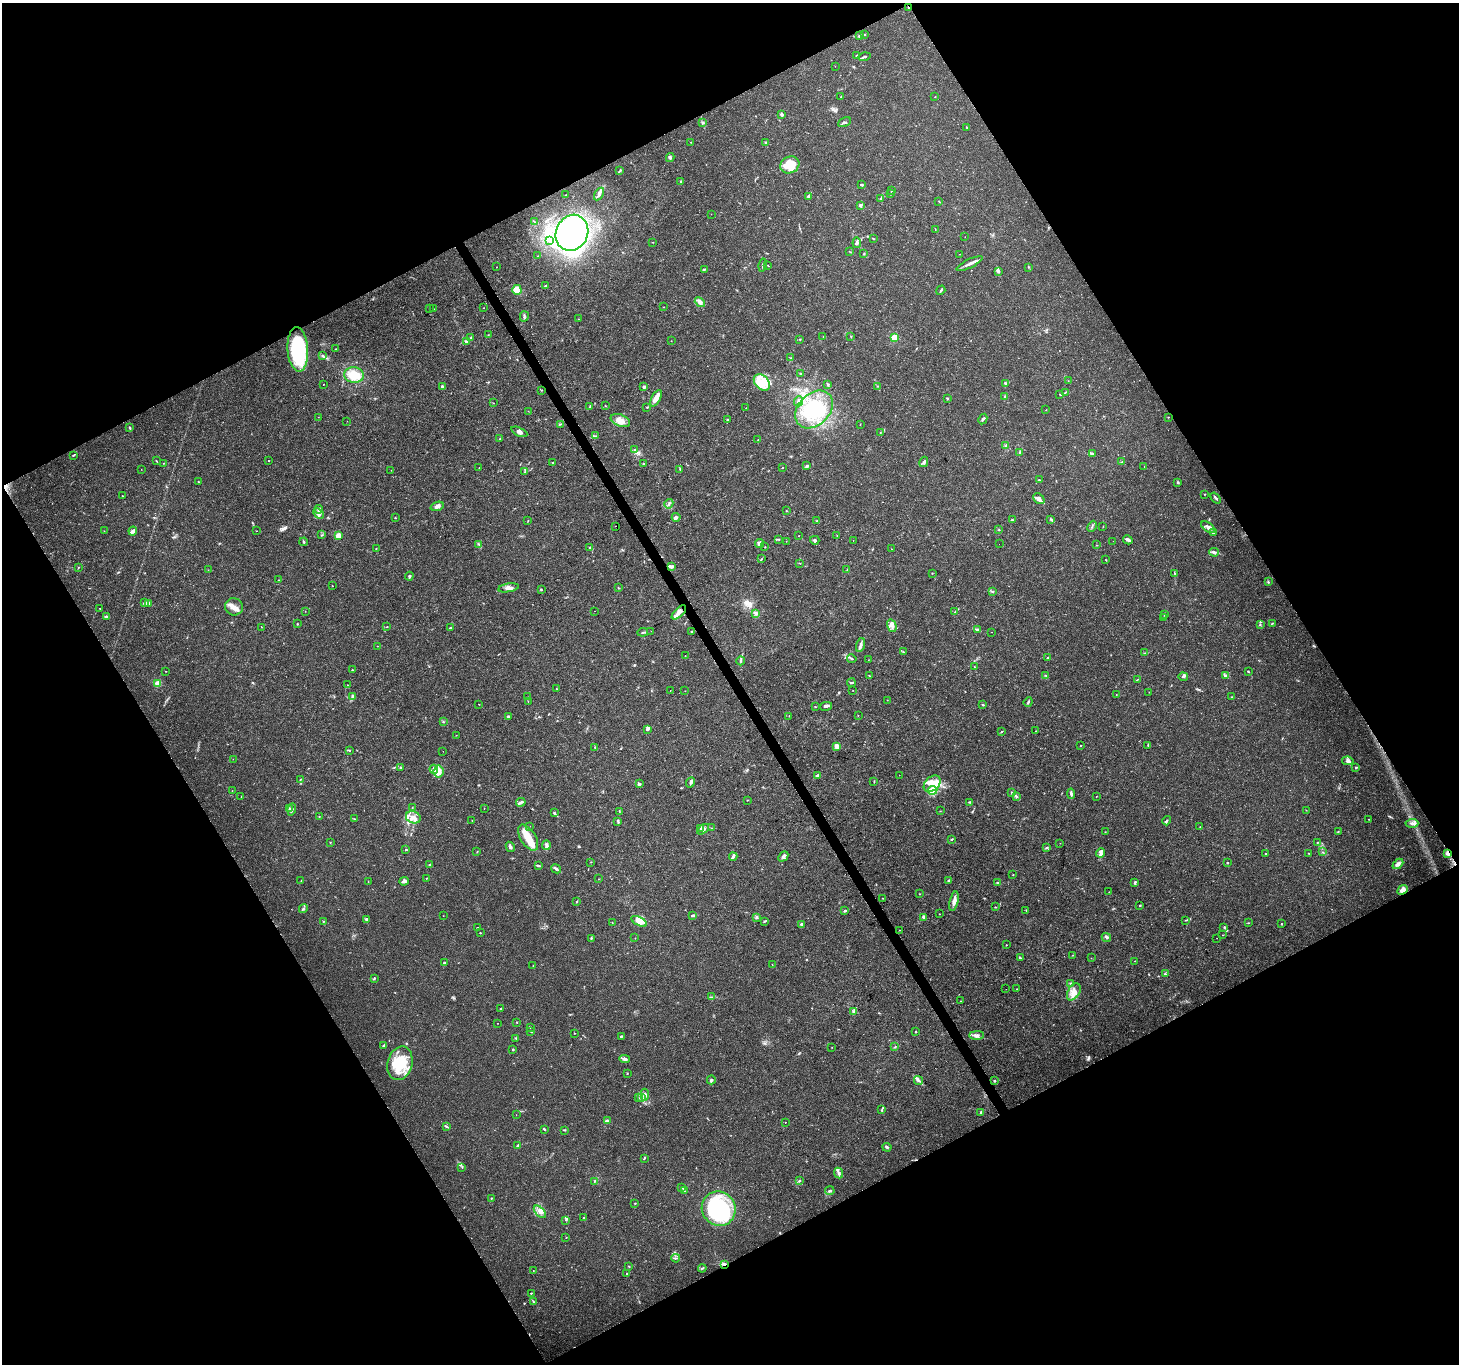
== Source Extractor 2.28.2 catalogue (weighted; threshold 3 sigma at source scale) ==
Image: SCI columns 2-5826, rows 111-5556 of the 5830 x 5727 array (HDU 1 of 3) = the unmasked area's bounding box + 8 px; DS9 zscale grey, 4 x 4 block average (1 PNG px = mean of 4 x 4 image px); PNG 1461 x 1366 px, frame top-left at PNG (2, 3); each listed source drawn as its Kron ellipse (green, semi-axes under 4 px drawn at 4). Shown black and unused: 47% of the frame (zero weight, under 3 of 4 exposures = <1% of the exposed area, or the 3 px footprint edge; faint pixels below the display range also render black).
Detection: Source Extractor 2.28.2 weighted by HDU 2 'WHT'. Background 0.0247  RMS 0.002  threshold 0.00883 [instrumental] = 3 sigma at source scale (4.5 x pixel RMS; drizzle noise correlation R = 1.50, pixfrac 1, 0.0396/0.0396 arcsec/px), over >= 5 px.
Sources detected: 523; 2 too faint to see at this stretch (4 x 4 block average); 7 inside a brighter object's white glare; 4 cosmic-ray / hot-pixel residue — neither listed nor drawn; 13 coinciding with a brighter row at this scale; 45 inside a brighter listed object's ellipse — not listed separately; the other 452 listed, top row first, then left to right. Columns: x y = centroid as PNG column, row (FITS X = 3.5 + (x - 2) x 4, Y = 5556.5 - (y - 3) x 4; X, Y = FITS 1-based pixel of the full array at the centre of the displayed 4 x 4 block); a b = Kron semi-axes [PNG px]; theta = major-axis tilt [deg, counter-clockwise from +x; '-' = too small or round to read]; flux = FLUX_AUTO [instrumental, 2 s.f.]
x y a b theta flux
909 8 4 2 - 2.8
864 35 2 2 - 0.6
859 36 4 2 - 2.2
856 55 2 2 - 1.1
865 57 6 2 15 1.8
835 66 2 2 - 0.19
841 97 2 2 - 0.44
935 97 2 2 - 0.43
781 114 3 2 - 4
845 122 7 2 26 2
703 123 3 2 - 1.5
967 127 2 2 - 0.83
691 142 2 2 - 0.52
766 142 3 2 - 1.9
670 157 4 3 - 1.8
790 165 10 8 28 29
620 171 4 2 - 1.3
681 182 2 2 - 3.1
862 185 3 2 - 2
892 190 2 2 - 0.35
890 193 2 2 - 0.36
599 194 7 3 59 3.8
565 195 2 2 - 0.43
808 196 2 2 - 6.2
880 199 3 2 - 1.1
939 201 2 2 - 0.64
860 205 3 2 - 2.2
711 214 2 2 - 0.23
534 222 2 2 - 0.47
935 229 2 2 - 0.44
572 233 18 16 65 310
965 237 2 2 - 0.3
873 239 3 2 - 0.84
549 241 3 2 - 1.4
653 242 2 2 - 0.55
857 243 5 4 - 3.5
850 252 2 2 - 0.38
864 254 2 2 - 0.98
960 254 2 2 - 0.26
538 256 2 2 - 0.56
970 264 14 2 25 6.2
762 265 6 2 77 1.5
768 265 2 2 - 0.34
496 267 2 2 - 0.34
1028 267 3 2 - 0.61
704 269 3 2 - 1.1
998 271 3 2 - 1.2
546 286 2 2 - 6.5
517 290 5 4 - 17
941 290 5 2 - 1.5
700 302 6 4 -41 4.1
664 307 2 2 - 0.29
430 308 2 2 - 0.34
484 308 2 2 - 0.33
434 309 2 2 - 0.19
524 316 5 2 - 1.1
578 319 2 2 - 0.34
488 335 2 2 - 0.39
851 336 2 2 - 0.73
471 337 3 2 - 0.71
823 337 2 2 - 0.26
894 337 2 2 - 58
800 339 2 2 - 0.88
466 341 3 3 - 1.9
671 341 2 2 - 0.27
298 349 22 10 -86 110
335 349 2 2 - 0.5
322 355 2 2 - 0.76
791 358 2 2 - 0.52
800 374 3 2 - 0.63
354 375 10 8 -5 22
1068 381 2 2 - 0.24
762 382 9 6 -47 16
1006 383 4 2 - 1.8
323 384 2 2 - 0.4
828 384 3 2 - 1.6
878 386 2 2 - 0.43
442 387 3 3 - 1.7
644 387 2 2 - 2.3
541 390 2 2 - 0.72
1065 392 3 2 - 0.8
1060 395 2 2 - 0.72
1005 397 2 2 - 1.4
656 398 9 4 62 9.6
947 398 3 2 - 1
799 401 5 4 - 3.5
493 403 2 2 - 0.46
605 406 2 2 - 0.78
590 407 3 2 - 0.9
647 407 2 2 - 0.59
746 408 2 2 - 0.24
814 409 21 15 45 57
1046 410 2 2 - 0.34
528 411 2 2 - 0.42
318 417 2 2 - 0.27
1168 417 2 2 - 0.38
727 419 2 2 - 0.82
983 419 5 2 - 2
347 421 2 2 - 0.72
620 421 10 5 -23 9
560 424 4 2 - 0.92
860 424 2 2 - 0.43
130 428 4 2 - 1.2
519 432 8 2 -25 3.9
880 432 2 2 - 0.41
596 436 2 2 - 0.62
500 439 2 2 - 0.73
758 440 3 2 - 0.76
1005 446 2 2 - 0.63
634 450 3 2 - 1.8
1019 452 3 2 - 1
1092 453 4 3 - 2
73 455 3 2 - 1.4
156 461 2 2 - 0.42
268 461 2 2 - 0.74
553 462 2 2 - 0.75
924 462 5 3 - 2.2
1122 462 3 2 - 0.97
164 463 2 2 - 0.39
643 463 2 2 - 0.51
807 466 3 2 - 2.5
782 467 2 2 - 0.64
1144 467 2 2 - 0.31
479 468 2 2 - 0.33
141 469 2 2 - 0.31
680 469 4 2 - 0.76
391 470 2 2 - 0.26
525 472 2 2 - 0.81
1039 480 3 2 - 0.64
198 482 2 2 - 0.64
1178 482 3 2 - 1.8
1205 494 2 2 - 0.76
122 496 2 2 - 0.44
1216 498 6 2 -52 2.1
1039 499 6 4 -41 4.4
669 504 5 2 - 1.7
437 506 7 4 19 4.6
319 509 4 3 - 2.3
786 510 2 2 - 0.65
318 513 6 3 -43 4.1
676 517 4 4 - 2.6
395 518 2 2 - 1.6
1051 519 4 2 - 1.1
528 520 2 2 - 0.57
817 520 2 2 - 0.49
1013 520 2 2 - 0.77
615 526 2 2 - 7.4
1092 526 6 2 66 1.5
1103 526 2 2 - 0.33
1208 527 8 3 -35 5.5
999 530 2 2 - 0.59
104 531 2 2 - 0.41
133 531 4 3 - 2.6
257 531 2 2 - 0.29
1213 533 3 2 - 1.6
322 535 3 2 - 0.69
338 535 2 2 - 34
799 536 2 2 - 0.44
837 536 2 2 - 0.42
778 539 3 2 - 0.68
815 540 4 3 - 1.9
853 540 2 2 - 0.33
1128 540 5 2 - 5.5
786 541 2 2 - 0.24
1113 541 2 2 - 0.19
304 542 4 2 - 1.5
759 543 4 2 - 4.7
478 544 4 2 - 1.1
999 544 2 2 - 0.21
1096 545 2 2 - 0.49
590 547 4 2 - 1.7
765 547 2 2 - 0.54
376 548 2 2 - 0.51
891 549 2 2 - 0.26
1214 552 5 2 - 4
761 559 3 2 - 0.94
1106 560 3 2 - 0.56
799 563 3 2 - 0.59
672 566 4 3 - 2.9
79 567 2 2 - 0.7
847 569 2 2 - 0.6
208 570 2 2 - 0.36
932 573 2 2 - 0.5
1175 573 2 2 - 0.56
409 576 4 2 - 1.5
278 580 2 2 - 0.45
1268 582 3 2 - 1
332 586 2 2 - 0.57
618 587 2 2 - 0.41
508 588 10 4 10 6
541 589 3 2 - 1.1
993 591 3 2 - 0.64
145 603 3 2 - 4.6
149 603 4 2 - 2.7
234 607 9 8 - 9.9
100 608 2 2 - 0.43
305 611 2 2 - 0.4
594 611 2 2 - 0.51
679 612 9 4 44 10
955 612 2 2 - 0.64
755 614 2 2 - 0.94
1164 615 2 2 - 0.62
106 617 3 2 - 1.2
1163 618 2 2 - 0.39
1272 623 3 2 - 0.71
297 624 2 2 - 0.76
1260 624 2 2 - 0.69
892 626 6 4 -72 5.6
261 627 2 2 - 0.26
387 627 2 2 - 0.71
450 628 2 2 - 0.81
978 630 2 2 - 0.92
651 631 2 2 - 0.28
643 632 5 2 - 1.9
692 632 3 2 - 1.1
991 632 2 2 - 0.25
860 645 7 3 72 3.6
377 646 2 2 - 0.37
903 652 3 2 - 1.1
1144 653 2 2 - 0.6
685 655 2 2 - 0.26
1047 658 3 2 - 0.85
852 659 4 2 - 1.5
868 660 2 2 - 0.24
741 661 4 2 - 1.7
974 667 2 2 - 0.37
352 670 2 2 - 0.56
166 671 2 2 - 0.41
1248 672 3 2 - 0.99
869 675 3 2 - 0.61
1046 675 2 2 - 0.57
1226 676 2 2 - 0.78
1183 677 5 2 - 1.8
1137 679 2 2 - 0.33
851 683 4 2 - 1.3
158 684 2 2 - 48
348 685 2 2 - 0.3
557 689 2 2 - 0.66
670 690 2 2 - 0.24
853 690 2 2 - 0.37
685 691 2 2 - 0.28
1149 692 2 2 - 0.28
1116 695 2 2 - 0.37
352 696 3 2 - 1.7
527 697 2 2 - 0.22
1231 697 2 2 - 0.43
887 700 2 2 - 0.35
528 702 2 2 - 0.29
1028 702 5 2 - 1.6
479 704 2 2 - 0.38
983 705 2 2 - 1.1
826 706 6 3 14 2.7
815 707 2 2 - 0.55
858 715 2 2 - 0.26
789 716 2 2 - 0.37
508 717 3 2 - 2.3
443 722 2 2 - 0.72
647 729 3 3 - 2
1036 731 2 2 - 0.26
1001 732 3 2 - 0.76
456 735 2 2 - 0.27
1081 745 2 2 - 0.68
1148 745 2 2 - 0.68
836 746 3 3 - 6.9
595 747 2 2 - 0.72
349 750 3 2 - 0.83
443 751 2 2 - 0.26
233 759 2 2 - 0.3
1348 761 6 3 -9 3.4
1356 767 2 2 - 1.1
400 768 3 2 - 1.3
434 769 4 2 - 2.3
439 772 6 5 - 16
817 775 3 2 - 2.7
899 775 2 2 - 0.38
300 779 2 2 - 0.7
874 782 2 2 - 0.33
690 783 5 4 - 2.6
639 784 3 2 - 2.7
932 784 10 7 43 14
933 790 4 4 - 34
232 791 2 2 - 0.34
1011 792 3 2 - 0.81
1071 794 5 2 - 2.5
241 796 2 2 - 0.21
1017 797 2 2 - 0.83
1096 797 2 2 - 0.31
747 800 2 2 - 0.56
521 802 5 2 - 2.9
969 802 3 2 - 1.1
412 807 2 2 - 0.47
484 808 2 2 - 0.24
290 809 4 2 - 2.2
292 809 6 2 73 2.3
1306 810 2 2 - 0.38
619 811 2 2 - 0.4
940 811 2 2 - 0.34
554 813 3 3 - 1.2
319 817 2 2 - 0.38
413 817 7 6 - 8.6
354 819 3 2 - 0.88
1369 819 2 2 - 0.52
472 821 2 2 - 0.34
617 821 3 2 - 1.2
1167 821 4 2 - 1.7
1412 823 6 3 4 3.7
530 826 2 2 - 0.4
1200 827 2 2 - 0.27
700 828 3 2 - 1.5
712 828 2 2 - 0.67
703 829 7 3 36 3
1105 832 2 2 - 0.54
1338 832 2 2 - 0.55
528 838 15 7 -58 22
952 839 2 2 - 0.98
330 842 2 2 - 0.65
1317 842 3 2 - 0.66
1060 843 2 2 - 0.29
546 845 5 3 - 2.8
510 847 5 2 - 3.1
1046 847 3 2 - 0.88
406 849 2 2 - 2.7
477 852 2 2 - 0.48
1322 852 2 2 - 0.88
1100 853 4 4 - 3.7
1308 853 2 2 - 0.56
1448 853 4 2 - 4.3
1265 854 2 2 - 1.5
783 856 6 3 47 2.5
733 857 4 2 - 3.8
591 862 2 2 - 0.46
1227 863 2 2 - 0.9
1398 864 6 4 43 4.4
429 865 2 2 - 0.74
538 866 3 2 - 2.4
556 869 5 3 - 2.3
1013 875 2 2 - 0.49
426 878 2 2 - 0.56
599 879 2 2 - 0.45
949 880 2 2 - 3.5
301 881 2 2 - 0.35
404 881 5 3 - 3.4
368 882 2 2 - 0.53
1135 882 4 2 - 2.2
997 883 3 2 - 1.4
1403 890 6 3 41 7.9
1109 892 2 2 - 0.32
919 894 2 2 - 0.47
883 898 2 2 - 0.36
577 901 3 2 - 0.91
954 901 10 3 77 6.9
1140 905 2 2 - 2.8
995 907 2 2 - 0.69
303 909 5 2 - 1.9
1026 910 2 2 - 0.41
845 911 3 2 - 1.5
939 914 2 2 - 0.49
692 915 3 2 - 1.8
443 916 2 2 - 0.25
756 917 4 3 - 2
924 917 2 2 - 17
367 919 4 2 - 2.2
1185 920 2 2 - 0.28
323 921 2 2 - 0.64
639 921 8 4 -28 7.7
765 921 4 2 - 1.2
612 923 2 2 - 0.49
1248 923 2 2 - 0.46
801 924 3 2 - 2
1282 924 2 2 - 0.98
1224 927 3 2 - 1.1
478 928 2 2 - 1.4
900 930 2 2 - 0.4
480 933 2 2 - 0.74
1223 935 2 2 - 0.58
1106 937 5 2 - 1.8
635 938 2 2 - 0.32
1217 938 2 2 - 0.22
591 939 2 2 - 0.4
1006 945 2 2 - 0.61
1073 955 2 2 - 0.41
1020 958 4 2 - 1.7
1091 958 2 2 - 0.3
1135 961 2 2 - 0.54
444 963 4 2 - 1.1
533 965 2 2 - 0.38
772 965 2 2 - 0.35
1165 974 3 2 - 1.2
374 978 3 2 - 1.6
1071 983 3 2 - 1.1
1006 989 2 2 - 0.53
1017 989 2 2 - 1.3
1074 992 9 6 59 9.2
711 997 3 2 - 1.2
960 1001 2 2 - 0.37
500 1008 3 2 - 0.8
853 1011 3 2 - 1.3
517 1022 2 2 - 0.59
497 1023 2 2 - 0.33
530 1027 3 2 - 0.91
531 1031 3 2 - 0.91
916 1032 2 2 - 3.2
574 1033 2 2 - 0.65
977 1035 7 4 1 4.4
621 1036 2 2 - 1.3
516 1038 2 2 - 0.96
383 1046 2 2 - 1.3
832 1047 2 2 - 0.35
895 1047 3 2 - 0.85
513 1050 2 2 - 1.2
625 1059 5 3 - 3.5
400 1063 17 12 74 43
627 1074 2 2 - 0.33
711 1080 4 3 - 2.2
918 1080 4 2 - 1.7
994 1081 2 2 - 4.5
645 1095 6 3 -85 3.1
639 1098 2 2 - 0.5
642 1098 2 2 - 1.4
882 1110 3 2 - 0.98
980 1113 3 2 - 1
516 1115 2 2 - 0.23
607 1121 2 2 - 0.81
785 1122 2 2 - 0.35
447 1127 3 2 - 1.1
544 1129 3 2 - 1.3
565 1130 2 2 - 0.63
518 1145 3 2 - 1.8
887 1147 4 2 - 1.7
644 1158 3 2 - 1.5
462 1167 3 2 - 0.72
839 1173 5 3 - 3.6
594 1181 4 2 - 1.4
799 1181 2 2 - 1.1
682 1188 3 2 - 1
830 1190 5 2 - 1.5
684 1191 2 2 - 0.78
491 1198 3 2 - 0.77
635 1203 2 2 - 0.64
719 1209 17 16 - 110
540 1212 7 4 -46 6.2
584 1218 2 2 - 0.77
565 1220 2 2 - 0.4
566 1238 2 2 - 0.37
676 1258 4 2 - 1.1
724 1264 3 2 - 1.8
629 1266 2 2 - 0.8
702 1268 4 2 - 0.98
533 1271 2 2 - 0.36
627 1273 2 2 - 0.67
531 1293 2 2 - 0.92
533 1302 2 2 - 0.7
Overlapping masked pixels (flux is a lower limit): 4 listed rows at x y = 909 8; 1448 853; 1403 890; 724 1264
Diffuse or blended objects may show on this block-average render without a row.